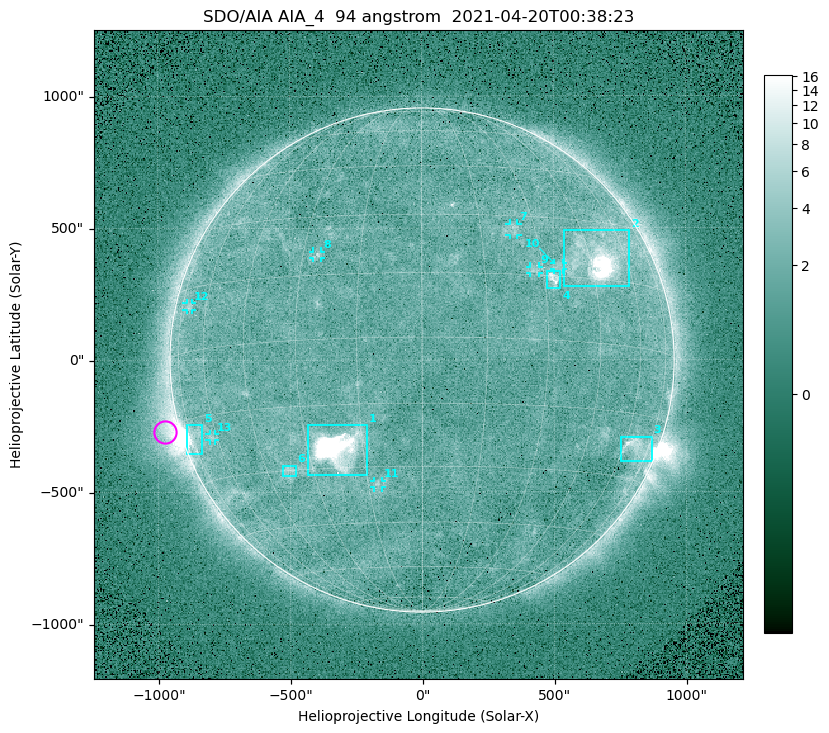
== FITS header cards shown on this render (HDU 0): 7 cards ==
TELESCOP= 'SDO/AIA '
INSTRUME= 'AIA_4   '
WAVELNTH=                   94
WAVEUNIT= 'angstrom'
DATE-OBS= '2021-04-20T00:38:23.14'
CTYPE1  = 'HPLN-TAN'
CTYPE2  = 'HPLT-TAN'

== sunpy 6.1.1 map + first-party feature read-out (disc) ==
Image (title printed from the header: SDO/AIA AIA_4  94 angstrom  2021-04-20T00:38:23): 512 x 512 px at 4.8 arcsec/px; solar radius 955 arcsec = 199 px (full disc in frame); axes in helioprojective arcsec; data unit not stated in the header (colour bar unlabelled)
Orientation: roll -0.138 deg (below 1 deg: not rotated)
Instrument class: DISC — disc imager (sunpy class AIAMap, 94 A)
Bright regions (active regions / flare kernels): reference = the median radial profile (limb darkening/brightening removed); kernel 5 px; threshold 5 sigma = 2.43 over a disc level ~1.71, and >= 1.15x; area >= 9 px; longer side >= 5 px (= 24 arcsec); searched inside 0.97 R_sun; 13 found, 13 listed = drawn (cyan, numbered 1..; 7 of them under ~33 arcsec drawn as corner ticks so the feature stays visible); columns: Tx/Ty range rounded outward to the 10 arcsec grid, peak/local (2 s.f.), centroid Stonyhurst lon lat
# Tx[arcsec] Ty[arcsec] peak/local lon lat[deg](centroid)
1 -430..-210 -440..-240 320 -22 -25
2 540..790 280..490 29 +48 +20
3 750..870 -390..-290 4.9 +67 -22
4 470..530 270..340 5.7 +33 +14
5 -900..-830 -360..-240 7.1 -73 -19
6 -530..-480 -440..-400 3.1 -37 -30
7 330..370 470..520 2.8 +24 +26
8 -410..-380 390..410 3 -26 +20
9 410..450 330..360 2.8 +28 +16
10 500..540 340..370 2.7 +34 +17
11 -180..-150 -480..-450 2.8 -12 -34
12 -890..-870 190..220 2.5 -70 +11
13 -810..-780 -300..-280 2.6 -62 -20
Off-limb structures (1.02-1.3 R_sun): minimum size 50 px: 8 found; the strongest spans PA ~90..115 deg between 1.02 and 1.22 R_sun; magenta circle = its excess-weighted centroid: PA ~105 deg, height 1.06 R_sun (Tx ~-980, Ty ~-270 arcsec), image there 5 x the reference